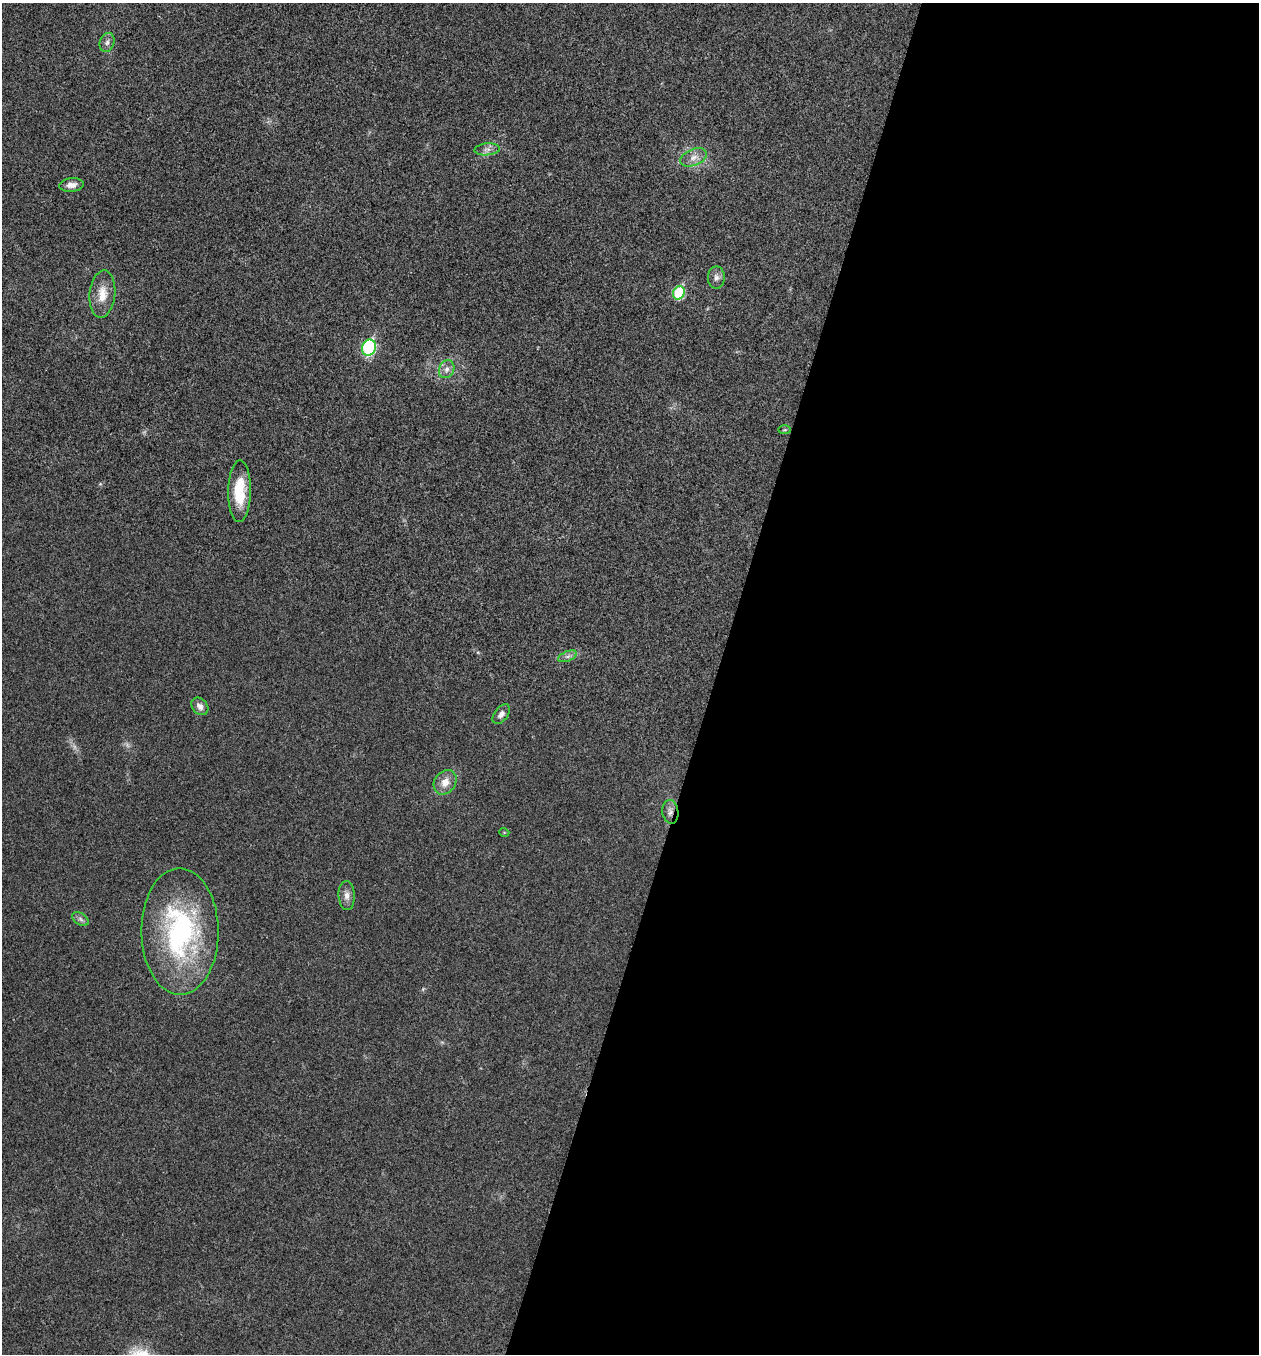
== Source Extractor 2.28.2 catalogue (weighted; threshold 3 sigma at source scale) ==
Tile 12 of 4 x 4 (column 4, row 3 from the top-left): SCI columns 3908-5164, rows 1358-2709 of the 5430 x 5416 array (HDU 1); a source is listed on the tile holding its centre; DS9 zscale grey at full resolution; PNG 1261 x 1356 px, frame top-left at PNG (2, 3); each listed source drawn as its Kron ellipse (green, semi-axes under 4 px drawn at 4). Shown black and unused: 43% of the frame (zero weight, under 3 of 4 exposures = <1% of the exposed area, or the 3 px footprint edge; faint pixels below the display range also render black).
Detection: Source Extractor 2.28.2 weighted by HDU 2 'WHT'; one run over the whole footprint, this tile lists its part. Background 0.0236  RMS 0.0054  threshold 0.0242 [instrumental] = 3 sigma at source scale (4.5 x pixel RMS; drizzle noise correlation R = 1.50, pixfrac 1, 0.05/0.05 arcsec/px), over >= 5 px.
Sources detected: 20; all 20 listed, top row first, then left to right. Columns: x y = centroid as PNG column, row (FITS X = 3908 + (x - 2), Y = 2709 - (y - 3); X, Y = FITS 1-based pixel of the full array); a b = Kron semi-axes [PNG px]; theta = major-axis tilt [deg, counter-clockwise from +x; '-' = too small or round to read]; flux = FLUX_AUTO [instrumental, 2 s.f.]
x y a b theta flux
107 42 10 7 69 2
487 149 12 6 5 2.6
694 157 14 8 22 4.2
71 185 12 6 6 3.3
716 278 11 8 89 2.5
679 293 7 5 70 28
102 294 24 13 84 8.8
369 348 8 7 - 70
447 369 9 7 65 2.7
785 430 6 3 0 0.56
239 491 31 11 89 18
568 656 10 5 21 1.8
200 706 10 7 -48 2.7
501 714 11 6 52 2.5
445 782 13 10 54 5.5
670 812 12 8 -82 2.6
504 832 5 3 - 0.45
347 895 14 8 -86 3.4
80 919 9 5 -36 1.6
180 931 63 38 -90 96
Overlapping masked pixels (flux is a lower limit): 1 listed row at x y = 670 812